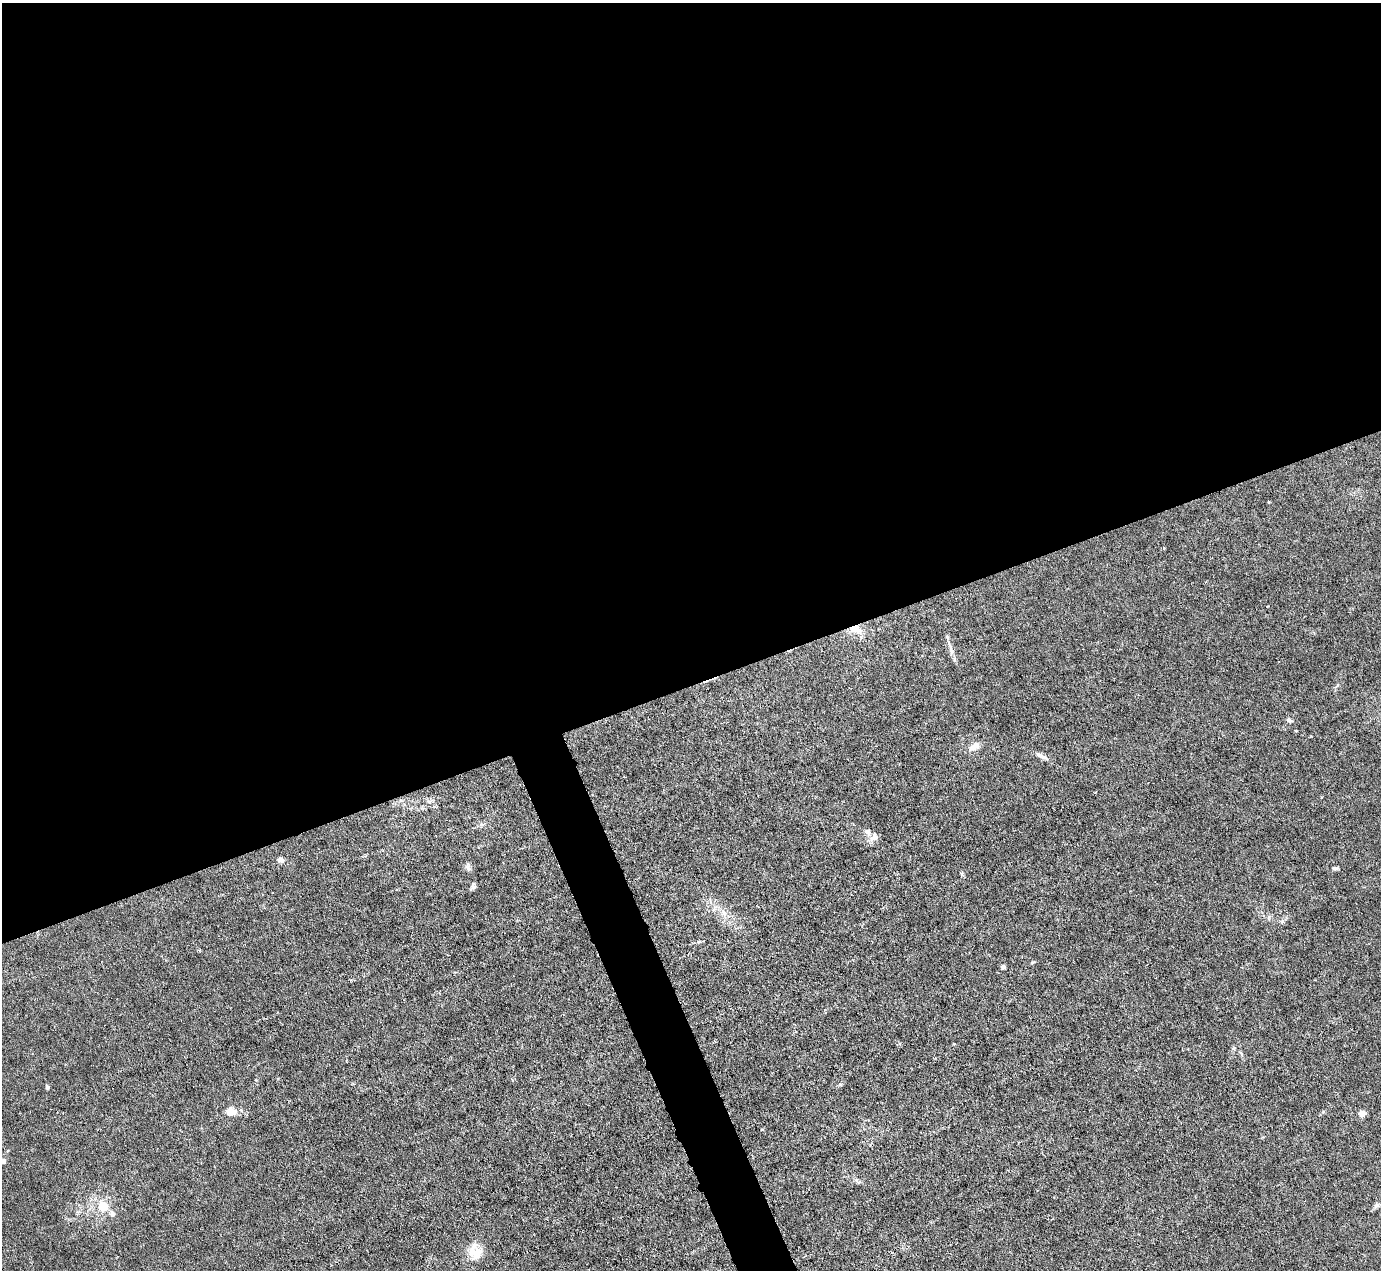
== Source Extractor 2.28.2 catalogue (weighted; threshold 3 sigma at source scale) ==
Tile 2 of 4 x 4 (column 2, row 1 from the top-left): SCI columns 1380-2758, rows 4085-5352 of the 5516 x 5500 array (HDU 1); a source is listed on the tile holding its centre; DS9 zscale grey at full resolution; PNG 1383 x 1272 px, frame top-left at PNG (2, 3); no overlay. Shown black and unused: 56% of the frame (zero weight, under 3 of 6 exposures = <1% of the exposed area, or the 3 px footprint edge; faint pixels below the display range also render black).
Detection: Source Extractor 2.28.2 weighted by HDU 2 'WHT'; one run over the whole footprint, this tile lists its part. Background 0.0209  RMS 0.0027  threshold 0.0112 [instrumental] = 3 sigma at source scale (4.09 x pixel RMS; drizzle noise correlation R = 1.36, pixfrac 0.8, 0.05/0.05 arcsec/px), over >= 5 px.
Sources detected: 30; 1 inside a brighter listed object's ellipse — not listed separately; the other 29 listed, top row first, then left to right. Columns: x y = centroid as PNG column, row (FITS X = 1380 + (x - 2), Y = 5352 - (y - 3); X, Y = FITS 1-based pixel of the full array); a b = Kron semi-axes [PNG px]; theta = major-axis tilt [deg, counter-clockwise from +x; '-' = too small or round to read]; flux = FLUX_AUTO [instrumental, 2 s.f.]
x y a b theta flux
1269 502 3 3 - 0.19
1163 548 3 2 - 0.42
856 629 18 11 -26 3.6
951 649 18 5 -74 1.5
1289 720 7 5 -38 0.71
1296 731 4 3 - 0.19
974 747 14 8 31 2.1
1041 756 18 5 -29 1.4
874 837 13 8 53 1.6
281 860 9 6 -16 0.99
468 867 14 4 -80 0.71
1335 868 7 4 -5 0.52
962 874 6 4 -72 0.42
473 887 8 5 27 0.64
723 912 13 7 -62 2
699 942 7 3 -8 0.46
1003 967 4 4 - 0.77
954 1044 3 3 - 0.26
1234 1048 6 5 - 0.41
840 1084 6 4 -1 0.36
47 1087 5 4 - 0.56
231 1112 13 9 -1 2.9
1362 1114 4 4 - 4.5
3 1161 8 7 - 1
857 1181 8 3 -58 0.47
103 1206 5 5 - 10
1377 1206 9 5 37 0.71
112 1213 9 7 -72 0.95
476 1253 19 18 - 4.8
Overlapping masked pixels (flux is a lower limit): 1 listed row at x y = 856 629
Isophote crosses this tile's border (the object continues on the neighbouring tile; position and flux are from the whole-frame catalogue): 1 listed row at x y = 3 1161
Unlisted compact peaks at least as high as the median listed source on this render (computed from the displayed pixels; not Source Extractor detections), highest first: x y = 1282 921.